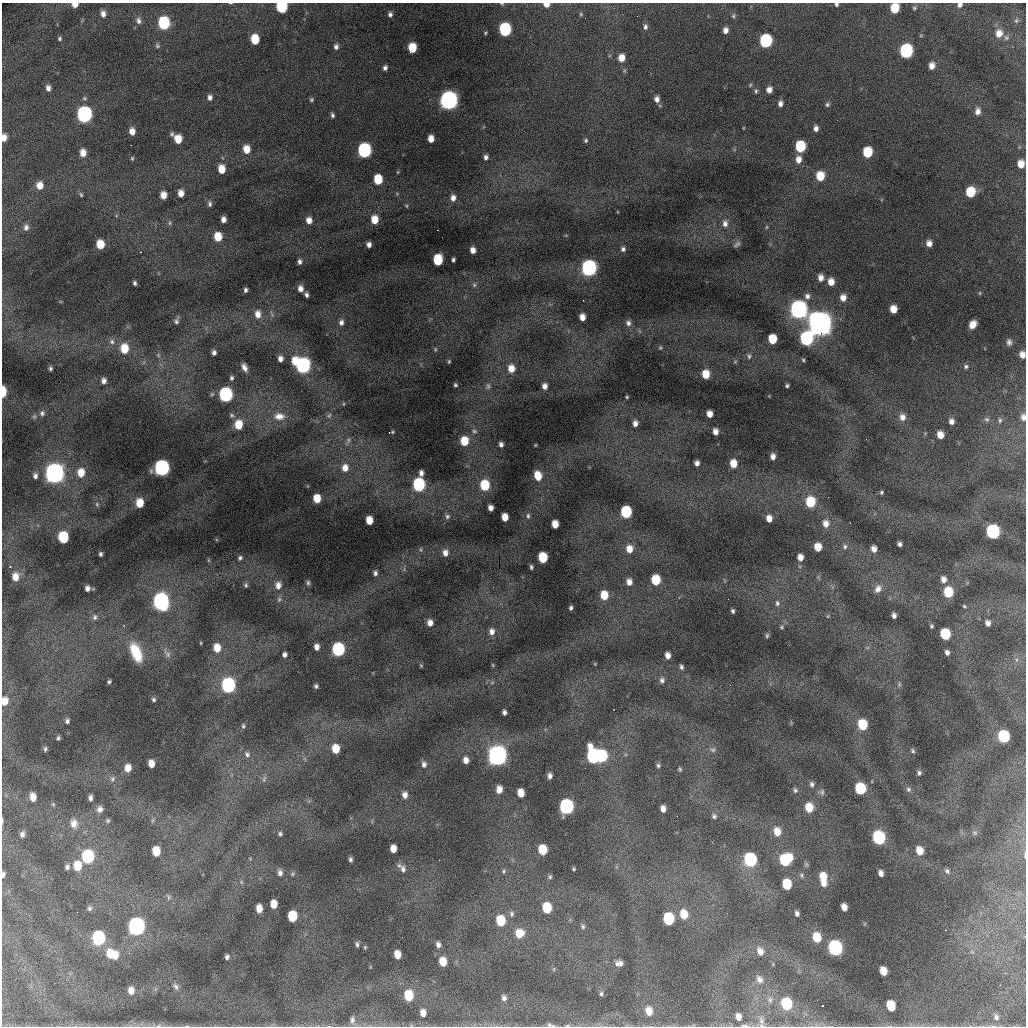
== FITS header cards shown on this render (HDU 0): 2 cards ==
NAXIS1  =                 1024 /fastest changing axis
NAXIS2  =                 1024 /next to fastest changing axis

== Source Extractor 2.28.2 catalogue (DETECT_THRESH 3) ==
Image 1024 x 1024 px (HDU 0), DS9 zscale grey, 1 PNG px = 1 image px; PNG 1028 x 1028 px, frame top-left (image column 1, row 1024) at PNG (2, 3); no overlay
Background 19500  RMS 98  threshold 295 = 3 sigma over >= 5 px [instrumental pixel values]
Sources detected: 380; all 380 listed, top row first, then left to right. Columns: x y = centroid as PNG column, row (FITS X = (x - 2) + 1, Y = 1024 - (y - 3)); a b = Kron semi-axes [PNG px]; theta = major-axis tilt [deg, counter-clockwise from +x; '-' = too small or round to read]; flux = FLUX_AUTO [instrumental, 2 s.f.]
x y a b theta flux
502 3 7 3 -9 7.6e+03
546 4 5 4 - 5.3e+04
836 4 4 4 - 1.2e+04
75 5 5 4 - 5.2e+04
960 5 6 5 - 2.0e+04
282 7 7 6 - 6.2e+05
895 8 7 6 - 1.9e+05
914 8 5 4 - 9.6e+03
103 14 8 6 -85 3.7e+04
390 14 5 4 - 1.9e+04
581 14 5 4 - 7.6e+03
733 16 7 5 -89 1.2e+04
138 21 9 7 -69 2.7e+04
1016 21 6 5 - 1.3e+04
164 23 8 7 - 6.6e+05
645 27 7 5 82 2.0e+04
505 30 8 7 - 8.6e+05
726 30 6 5 - 3.6e+04
485 33 5 3 - 7.9e+03
999 33 10 8 77 7.1e+04
60 39 5 5 - 1.1e+04
255 39 7 6 - 1.8e+05
766 41 8 7 - 9.2e+05
157 46 7 6 - 1.3e+04
336 47 7 6 - 2.3e+04
412 48 7 6 - 1.9e+05
906 51 8 7 - 1.2e+06
621 58 7 6 - 7.5e+04
932 66 6 5 - 4.6e+04
385 68 5 4 - 2.0e+04
750 85 5 4 - 8.1e+03
48 88 6 5 - 2.9e+04
769 90 6 5 - 4.1e+04
756 91 6 5 - 1.2e+04
210 97 6 5 - 2.5e+04
657 99 7 6 - 3.4e+04
311 100 5 5 - 1.1e+04
449 100 10 9 - 2.7e+06
780 103 6 5 - 2.9e+04
827 105 6 6 - 1.4e+04
978 111 8 6 82 3.4e+04
84 114 9 8 - 1.8e+06
332 115 5 4 - 1.5e+04
816 128 6 5 - 3.1e+04
132 131 6 5 - 5.0e+04
172 134 6 5 - 1.2e+04
4 138 7 5 84 5.0e+04
178 139 7 6 - 1.1e+05
431 139 6 5 - 6.2e+04
586 140 5 5 - 1.2e+04
800 147 7 6 - 4.3e+05
246 149 8 6 -82 9.1e+04
364 150 8 7 - 1.3e+06
867 152 7 6 - 3.1e+05
83 153 7 5 -85 6.2e+04
486 157 6 5 - 2.3e+04
132 158 5 4 - 8.1e+03
798 160 8 7 - 5.6e+04
1021 164 7 6 - 7.8e+04
222 169 7 6 - 1.1e+05
397 172 5 3 - 5.8e+03
820 176 7 6 - 1.6e+05
378 179 7 6 - 2.2e+05
40 185 8 6 -85 6.8e+04
970 192 7 6 - 2.6e+05
181 193 6 5 - 5.8e+04
81 195 6 4 -64 9.2e+03
163 195 6 5 - 7.4e+04
453 198 7 6 - 3.8e+04
210 204 7 6 - 1.8e+04
406 206 5 3 - 6.8e+03
223 219 5 4 - 3.5e+04
309 220 6 5 - 5.3e+04
375 220 7 6 - 1.0e+05
170 223 7 5 83 1.3e+04
725 223 9 7 -84 3.3e+04
26 227 8 6 87 2.9e+04
766 227 5 3 - 7.1e+03
218 237 7 6 - 1.4e+05
929 243 6 6 - 4.1e+04
100 244 7 6 - 1.3e+05
737 244 9 5 43 1.6e+04
369 245 5 4 - 2.8e+04
623 249 5 5 - 1.8e+04
473 250 6 5 - 4.3e+04
140 252 3 2 - 3.4e+03
438 260 7 6 - 3.5e+05
453 260 4 3 - 1.3e+04
300 262 6 5 - 2.0e+04
589 268 9 8 - 1.8e+06
821 278 7 6 - 4.5e+04
831 282 7 6 - 6.6e+04
135 283 4 3 - 1.5e+04
474 285 6 5 - 1.2e+04
300 288 7 6 - 4.1e+04
245 290 4 3 - 1.6e+04
980 293 6 4 -89 6.4e+03
306 295 5 4 - 1.7e+04
807 296 7 7 - 2.6e+04
843 298 7 6 - 5.2e+04
799 309 10 9 - 2.5e+06
893 309 6 5 - 8.9e+04
258 314 9 7 -88 6.1e+04
582 317 6 5 - 5.8e+04
176 321 9 6 72 2.0e+04
341 322 8 6 78 2.7e+04
628 323 7 6 - 2.4e+04
820 323 15 11 -75 6.0e+06
973 324 8 6 59 6.6e+04
772 339 7 6 - 2.1e+05
806 339 8 7 - 1.1e+06
112 342 8 7 - 2.7e+04
1009 342 9 7 -85 2.4e+04
660 348 5 4 - 7.4e+03
124 349 9 7 -86 1.5e+05
435 349 6 4 62 7.9e+03
214 352 5 4 - 2.3e+04
158 355 6 5 - 1.3e+04
1022 355 6 5 - 5.0e+04
749 356 8 5 82 1.5e+04
280 359 5 4 - 3.2e+04
803 360 5 4 - 8.8e+03
449 361 4 3 - 7.1e+03
735 361 6 3 20 6.7e+03
295 362 7 5 -80 1.2e+05
303 365 9 7 -85 1.6e+06
966 366 6 6 - 1.6e+04
244 367 8 5 -63 3.7e+04
50 368 5 3 - 1.3e+04
511 368 8 6 -78 7.9e+04
706 374 7 5 -85 1.3e+05
232 378 6 5 - 1.4e+04
104 381 6 6 - 3.0e+04
455 385 3 3 - 9.5e+03
488 386 7 6 - 1.5e+04
545 386 5 5 - 3.7e+04
787 386 4 3 - 1.1e+04
3 392 8 3 87 2.1e+05
226 395 8 7 - 1.3e+06
627 397 3 3 - 6.8e+03
343 404 5 3 - 5.6e+03
42 413 7 7 - 1.9e+04
709 414 6 5 - 6.0e+04
232 415 8 5 -32 1.5e+04
329 415 7 5 66 1.2e+04
279 416 15 10 -2 7.1e+04
902 417 8 7 - 4.6e+04
1023 417 8 5 -80 2.9e+04
987 419 7 5 -41 1.2e+04
1000 420 6 4 75 1.1e+04
951 421 6 5 - 3.1e+04
635 423 6 5 - 3.7e+04
238 425 8 6 89 1.5e+05
474 431 7 5 -14 1.3e+04
715 432 6 5 - 4.2e+04
389 433 3 3 - 8.0e+03
940 435 6 5 - 7.1e+04
348 440 8 5 82 1.6e+04
464 441 7 6 - 1.6e+05
501 444 5 4 - 2.0e+04
535 445 4 3 - 4.9e+03
773 456 5 4 - 3.6e+04
697 463 5 5 - 3.1e+04
733 464 7 6 - 1.1e+05
162 468 9 7 -87 1.8e+06
345 468 9 7 84 6.2e+04
54 473 11 9 -89 3.2e+06
81 473 9 7 89 9.9e+04
421 473 5 4 - 2.8e+04
35 476 6 5 - 2.3e+04
538 476 8 6 -71 1.2e+05
419 484 8 6 -88 9.0e+05
485 485 7 6 - 3.1e+05
881 492 4 4 - 1.0e+04
317 499 7 5 -87 1.3e+05
810 502 7 6 - 2.9e+05
140 503 7 6 - 1.2e+05
97 504 7 5 -70 1.2e+04
490 508 5 5 - 3.5e+04
626 512 7 6 - 6.9e+05
447 516 7 7 - 1.6e+04
528 516 8 5 -89 1.5e+04
505 517 6 5 - 8.2e+04
769 518 6 5 - 5.5e+04
369 520 6 5 - 1.1e+05
555 524 6 5 - 9.9e+04
826 524 8 7 - 5.5e+04
993 532 8 7 - 1.3e+06
63 537 8 6 -84 4.5e+05
900 544 4 4 - 2.0e+04
845 546 7 6 - 1.7e+04
818 547 6 6 - 1.0e+05
629 549 8 7 - 7.4e+04
874 549 6 5 - 4.2e+04
445 553 8 7 - 4.1e+04
100 554 4 3 - 1.3e+04
543 557 7 6 - 3.2e+05
800 557 6 5 - 5.0e+04
240 558 6 6 - 1.6e+04
208 560 6 4 89 8.0e+03
10 567 3 2 - 4.4e+03
531 567 4 3 - 1.2e+04
375 573 5 4 - 1.7e+04
15 577 9 7 87 7.1e+04
943 579 8 6 -81 4.2e+04
656 580 7 6 - 2.6e+05
629 582 7 6 - 4.7e+04
308 583 6 5 - 1.3e+04
246 585 6 5 - 1.3e+04
278 585 10 8 -85 5.0e+04
87 588 5 4 - 2.8e+04
878 589 11 9 61 4.0e+04
948 592 8 7 - 2.5e+05
604 595 7 6 - 1.5e+05
279 599 7 6 - 1.6e+04
728 599 2 2 - 4.0e+03
161 601 10 8 -78 2.1e+06
777 603 8 6 -84 2.1e+04
964 606 4 4 - 9.2e+03
571 608 4 3 - 1.3e+04
733 611 4 3 - 1.3e+04
828 616 6 3 71 6.6e+03
894 616 5 4 - 2.5e+04
95 617 7 6 - 1.7e+04
430 623 6 5 - 4.5e+04
988 623 6 4 -72 3.0e+04
931 626 5 5 - 1.1e+04
781 627 5 4 - 8.1e+03
492 632 9 7 88 4.3e+04
945 634 7 6 - 3.9e+05
767 635 6 5 - 1.1e+04
201 643 4 3 - 5.3e+03
317 647 6 5 - 4.2e+04
217 648 8 6 -86 9.8e+04
338 649 8 7 - 9.7e+05
136 652 21 10 -67 1.8e+05
947 652 5 4 - 2.3e+04
167 654 11 8 -45 2.6e+04
284 655 5 4 - 2.4e+04
668 655 6 5 - 4.4e+04
493 665 5 3 - 6.2e+03
421 666 5 3 - 5.7e+03
681 667 5 4 - 1.6e+04
662 680 7 7 - 2.2e+04
109 682 4 3 - 1.1e+04
899 684 6 5 - 1.2e+04
228 685 8 7 - 1.4e+06
730 685 2 2 - 9.3e+03
316 686 5 4 - 1.4e+04
154 699 5 4 - 1.2e+04
5 701 8 6 80 7.1e+04
504 712 5 4 - 2.0e+04
67 721 5 5 - 1.7e+04
862 725 7 6 - 2.6e+05
243 726 6 4 -90 1.1e+04
1004 736 8 7 - 5.7e+05
58 738 5 3 - 1.2e+04
45 749 6 5 - 1.3e+04
336 749 7 6 - 1.5e+05
713 750 9 6 -30 2.0e+04
913 751 6 5 - 1.1e+04
247 754 9 6 -58 2.3e+04
497 755 11 9 -86 3.2e+06
593 756 10 7 -76 1.4e+06
602 756 8 6 -86 6.9e+05
466 760 6 5 - 4.7e+04
151 764 6 5 - 6.1e+04
424 764 7 6 - 2.3e+04
658 766 5 5 - 1.3e+04
128 768 7 5 86 6.3e+04
680 769 5 4 - 9.6e+03
919 773 6 5 - 1.5e+04
550 776 5 4 - 2.6e+04
112 779 7 5 16 1.4e+04
264 779 10 4 72 1.6e+04
812 784 7 5 -62 1.7e+04
499 789 8 6 88 5.5e+04
860 789 8 7 - 4.2e+05
908 789 7 6 - 1.7e+04
795 790 7 5 -64 1.4e+04
822 792 9 6 90 1.7e+04
521 793 7 5 -79 1.0e+05
405 795 7 6 - 3.8e+04
33 797 7 5 -78 5.7e+04
90 798 5 4 - 2.0e+04
53 804 5 4 - 7.5e+03
566 806 8 7 - 1.5e+06
809 807 8 6 -77 1.4e+05
100 809 7 6 - 2.8e+04
663 809 6 5 - 4.4e+04
714 816 7 6 - 1.6e+04
153 820 6 4 70 1.0e+04
2 821 6 3 90 7.1e+03
108 821 6 4 87 9.8e+03
74 823 12 9 -84 4.8e+04
777 832 9 8 - 9.4e+04
975 833 8 6 -1 1.4e+04
22 834 7 5 85 2.3e+04
280 834 6 5 - 1.3e+04
878 838 8 7 - 9.8e+05
393 849 6 5 - 7.3e+04
542 850 7 6 - 2.2e+05
156 851 7 6 - 1.5e+05
920 851 7 6 - 9.6e+04
1025 855 7 3 90 7.1e+03
88 857 8 7 - 8.6e+05
350 859 4 4 - 1.3e+04
750 859 8 7 - 1.1e+06
785 860 10 8 40 5.3e+05
806 864 8 6 -75 1.4e+04
77 866 9 7 86 1.4e+05
399 866 7 5 -36 1.6e+04
67 867 6 5 - 2.0e+04
403 869 10 7 -81 2.5e+04
574 869 4 3 - 8.0e+03
504 871 6 5 - 1.2e+04
947 871 8 6 -48 1.8e+04
280 873 8 6 -86 2.7e+04
881 873 6 4 -76 3.0e+04
292 874 5 5 - 1.1e+04
3 875 6 4 82 1.8e+04
802 875 7 6 - 1.7e+04
550 877 6 4 -76 1.1e+04
823 877 9 7 -76 1.2e+05
241 882 6 4 72 9.3e+03
824 883 7 6 - 4.3e+04
787 884 8 6 -78 2.5e+05
168 897 7 4 -90 1.2e+04
274 904 7 5 89 8.3e+04
844 907 6 5 - 4.9e+04
89 908 8 6 87 1.6e+04
547 908 8 6 -82 2.9e+05
259 909 7 5 -89 7.1e+04
727 913 2 2 - 1.2e+04
797 913 5 4 - 2.0e+04
511 914 7 5 -80 1.4e+04
684 914 9 7 -77 1.3e+05
292 916 8 6 -90 3.0e+05
668 919 8 6 -80 5.8e+05
501 921 8 6 -81 2.9e+05
136 926 10 8 89 2.5e+06
583 927 6 5 - 1.2e+04
945 930 2 2 - 5.5e+03
519 933 8 8 - 1.1e+05
817 937 8 6 -72 1.7e+05
99 938 9 7 89 1.0e+06
357 944 6 4 -87 1.4e+04
438 945 6 5 - 2.7e+04
365 947 5 4 - 7.7e+03
835 948 9 7 -73 1.5e+06
760 951 10 8 -65 5.3e+04
110 954 11 9 79 1.0e+05
397 955 7 5 -82 9.1e+04
115 956 9 6 70 5.9e+04
227 957 4 4 - 1.6e+04
443 962 7 6 - 1.1e+05
619 963 8 5 -3 3.3e+04
554 969 6 4 87 7.9e+03
883 971 7 5 -71 9.3e+04
759 979 11 8 -59 3.8e+04
176 986 10 7 -58 2.3e+04
131 991 8 6 90 5.1e+04
601 994 6 5 - 1.4e+04
409 995 8 6 -86 2.2e+05
504 998 8 6 -69 2.3e+04
770 1000 9 6 -90 2.2e+04
786 1004 8 7 - 4.2e+05
822 1006 2 2 - 6.2e+03
891 1006 8 6 -70 2.1e+05
649 1011 10 8 -75 7.7e+04
423 1013 7 5 -83 4.9e+04
738 1017 7 5 -74 4.6e+04
996 1017 8 7 - 2.4e+04
352 1020 9 6 89 2.5e+04
761 1020 12 8 -78 3.6e+04
549 1025 7 6 - 1.4e+04
159 1026 7 4 6 1.4e+04
553 1026 8 3 -1 1.3e+04
567 1026 6 3 1 1.5e+04
744 1026 11 3 1 1.7e+04
At the frame edge (FLAGS 8, measured only in part): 20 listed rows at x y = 502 3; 546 4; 836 4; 75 5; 960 5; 282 7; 895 8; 4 138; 1022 355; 3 392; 1023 417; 5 701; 2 821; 1025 855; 3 875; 761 1020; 159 1026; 553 1026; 567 1026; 744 1026

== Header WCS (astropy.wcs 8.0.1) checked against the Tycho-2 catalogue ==
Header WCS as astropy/WCSLIB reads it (CRVAL/CRPIX/CD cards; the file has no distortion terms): RA---TAN/DEC--TAN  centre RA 01:05:23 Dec +20:13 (16.34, +20.22 deg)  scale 1.7 arcsec/px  FOV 29.1' x 29.1'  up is +92 deg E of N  parity flipped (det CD > 0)
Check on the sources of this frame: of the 60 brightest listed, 9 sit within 2.6 arcsec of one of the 10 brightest Tycho-2 stars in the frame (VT <= 12.50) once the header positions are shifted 0.77 arcsec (0.74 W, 0.20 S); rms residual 0.95 arcsec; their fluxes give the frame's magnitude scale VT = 27.86 - 2.5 log10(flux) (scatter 0.14 mag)
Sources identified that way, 9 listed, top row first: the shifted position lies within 2.6 arcsec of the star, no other Tycho-2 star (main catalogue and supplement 1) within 5.2 arcsec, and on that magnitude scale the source's flux lands within +1.5 / -3 mag of the star's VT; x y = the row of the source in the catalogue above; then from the Tycho-2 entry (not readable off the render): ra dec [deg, ICRS J2000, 3 dp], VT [Tycho-2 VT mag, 2 dp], TYC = Tycho-2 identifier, HIP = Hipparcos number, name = IAU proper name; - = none
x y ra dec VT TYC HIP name
449 100 16.554 +20.246 11.89 1202-44-1 - -
589 268 16.468 +20.182 12.30 1202-2086-1 - -
799 309 16.444 +20.083 11.86 1202-190-1 - -
820 323 16.436 +20.073 10.31 1202-296-1 - -
54 473 16.372 +20.438 11.27 1202-51-1 - -
228 685 16.262 +20.359 12.16 1202-337-1 - -
497 755 16.223 +20.232 11.45 1202-560-1 - -
593 756 16.221 +20.187 12.50 1202-232-1 - -
136 926 16.142 +20.405 12.07 1202-262-1 - -